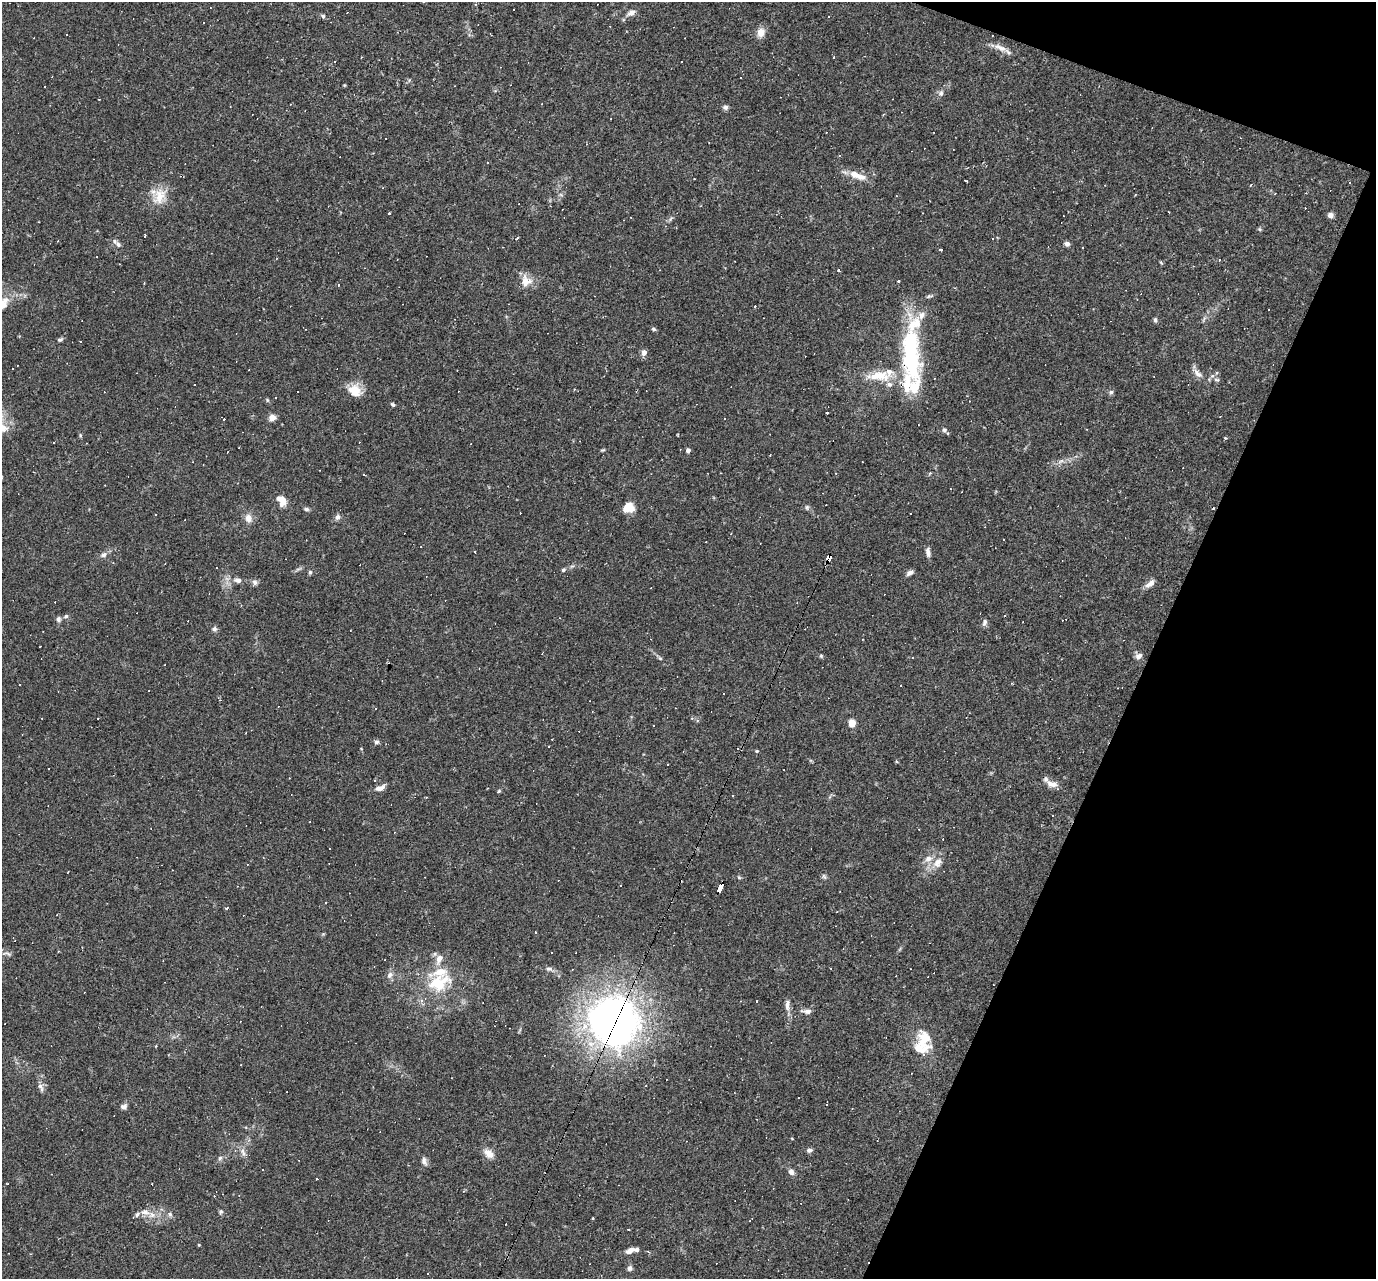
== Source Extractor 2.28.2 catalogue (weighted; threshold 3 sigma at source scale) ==
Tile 8 of 4 x 4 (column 4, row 2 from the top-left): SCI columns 4122-5495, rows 2822-4098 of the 5495 x 5510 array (HDU 1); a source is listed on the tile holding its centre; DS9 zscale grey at full resolution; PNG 1378 x 1281 px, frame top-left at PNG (2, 2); no overlay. Shown black and unused: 19% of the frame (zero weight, under 2 of 3 exposures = <1% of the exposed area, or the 3 px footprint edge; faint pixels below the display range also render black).
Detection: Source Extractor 2.28.2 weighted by HDU 2 'WHT'; one run over the whole footprint, this tile lists its part. Background 0.0261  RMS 0.0036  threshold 0.016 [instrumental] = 3 sigma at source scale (4.5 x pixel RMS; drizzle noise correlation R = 1.50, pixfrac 1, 0.05/0.05 arcsec/px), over >= 5 px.
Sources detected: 247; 1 inside a brighter object's white glare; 90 cosmic-ray / hot-pixel residue — not listed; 13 inside a brighter listed object's ellipse — not listed separately; the other 143 listed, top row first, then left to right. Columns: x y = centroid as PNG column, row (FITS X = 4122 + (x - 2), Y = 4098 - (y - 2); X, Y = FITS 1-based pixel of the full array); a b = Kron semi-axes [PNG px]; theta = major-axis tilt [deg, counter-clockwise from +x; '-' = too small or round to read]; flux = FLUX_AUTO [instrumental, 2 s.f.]
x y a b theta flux
475 4 4 3 - 0.33
631 13 10 6 32 2
323 16 6 5 - 0.61
761 32 11 9 74 3.1
66 35 3 2 - 0.48
1000 48 22 7 -24 3
834 57 3 2 - 0.38
941 93 8 6 65 1.1
99 99 2 2 - 0.31
542 104 3 2 - 0.26
725 107 7 6 - 0.9
839 155 4 3 - 0.29
857 175 25 8 -19 4.9
694 179 3 2 - 0.31
967 181 3 2 - 0.92
1250 185 4 3 - 0.37
1275 194 3 2 - 0.46
159 196 24 18 70 6.9
389 213 3 3 - 2.5
922 213 3 2 - 0.25
1330 215 6 6 - 1.4
1260 229 6 4 -89 0.47
144 237 3 3 - 15
517 238 3 3 - 1
118 244 11 6 -53 1.2
1067 244 7 6 - 1.1
942 250 3 3 - 16
1220 260 3 3 - 0.95
1161 263 6 3 -21 0.39
838 270 3 3 - 0.58
526 281 15 15 - 4.3
898 281 3 3 - 1.1
144 283 3 2 - 0.25
338 285 3 3 - 0.59
1137 300 3 2 - 0.22
3 304 26 13 49 7
1268 310 3 2 - 0.36
1155 320 6 5 - 0.65
653 329 5 4 - 0.68
60 340 8 5 19 0.66
644 352 7 6 - 1.6
911 354 67 26 -89 39
12 369 3 2 - 0.23
1198 373 16 7 -46 2.1
1217 373 6 4 28 0.74
880 376 32 13 2 9.4
1217 380 8 5 -6 0.87
195 385 3 2 - 0.28
574 389 3 3 - 0.34
354 390 16 13 -22 6.3
298 392 3 2 - 0.33
1111 392 6 6 - 0.71
267 400 5 5 - 0.45
392 404 5 4 - 0.55
827 413 3 3 - 1.3
272 418 7 6 - 2.3
944 430 6 5 - 0.89
80 435 6 3 -72 0.42
1225 438 3 3 - 0.54
53 443 3 2 - 0.38
688 450 4 4 - 1.4
770 455 2 2 - 0.32
1061 461 9 3 31 0.93
836 473 3 2 - 0.19
930 473 5 3 - 0.39
282 501 13 10 -59 3.9
807 507 7 5 -70 0.66
628 508 12 10 25 5
306 509 7 5 -15 0.69
911 513 2 2 - 0.31
156 514 3 3 - 0.66
337 517 8 6 69 1.2
248 518 11 9 -75 2.5
731 534 3 3 - 0.24
475 552 3 2 - 0.43
928 552 11 6 -81 1.6
104 555 9 7 30 1.3
829 558 7 4 72 25
563 570 6 5 - 0.63
310 572 6 5 - 0.56
910 573 9 5 32 1.2
238 580 9 6 -9 1.8
255 582 8 6 -55 1
1150 584 12 6 35 2.2
66 616 7 5 28 0.75
58 619 7 6 - 1
985 623 9 6 77 1
214 629 7 6 - 0.9
821 656 5 5 - 0.45
1139 656 8 6 32 1.7
1011 683 4 3 - 0.28
220 700 6 3 -45 0.4
592 711 3 2 - 0.22
697 720 5 5 - 0.63
852 723 5 4 - 9.8
654 725 3 3 - 0.72
376 742 7 5 28 0.77
737 748 3 3 - 0.34
757 751 4 4 - 0.37
668 764 2 2 - 0.3
784 770 2 2 - 0.22
1052 784 17 8 -16 2.8
380 788 11 6 18 2.3
498 791 6 4 30 0.47
733 796 3 2 - 0.28
937 863 15 11 57 3.6
824 876 9 3 -56 0.6
739 877 6 5 - 0.46
720 888 8 4 65 18
326 902 3 3 - 0.7
227 908 4 3 - 0.5
674 933 2 2 - 0.2
7 953 15 4 -17 1
439 959 16 8 67 2.8
549 969 10 6 0 1.1
572 970 3 2 - 0.23
390 975 10 7 49 1.7
437 983 26 20 -9 14
787 1005 16 6 86 1.8
807 1011 13 6 -11 1.6
614 1020 48 45 -48 190
923 1039 28 15 -81 7.4
41 1087 13 6 -65 1.4
124 1106 9 6 21 1.1
852 1109 4 2 - 0.21
792 1139 4 3 - 0.24
809 1150 8 5 3 0.94
489 1153 12 9 -43 3.3
243 1154 8 6 73 1.1
220 1158 6 6 - 0.74
424 1161 11 6 -74 1.4
791 1172 7 6 - 1.6
317 1178 3 2 - 0.3
464 1191 5 3 - 0.31
145 1212 13 9 -10 2.8
221 1212 6 5 - 0.59
170 1214 7 5 -69 0.79
506 1224 2 2 - 0.21
628 1230 3 2 - 0.45
199 1245 4 3 - 0.28
630 1250 10 6 28 2.3
630 1268 7 6 - 1
427 1274 3 2 - 0.51
Overlapping masked pixels (flux is a lower limit): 4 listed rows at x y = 911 354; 829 558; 720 888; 614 1020
Isophote crosses this tile's border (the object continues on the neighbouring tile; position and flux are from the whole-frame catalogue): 1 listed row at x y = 3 304